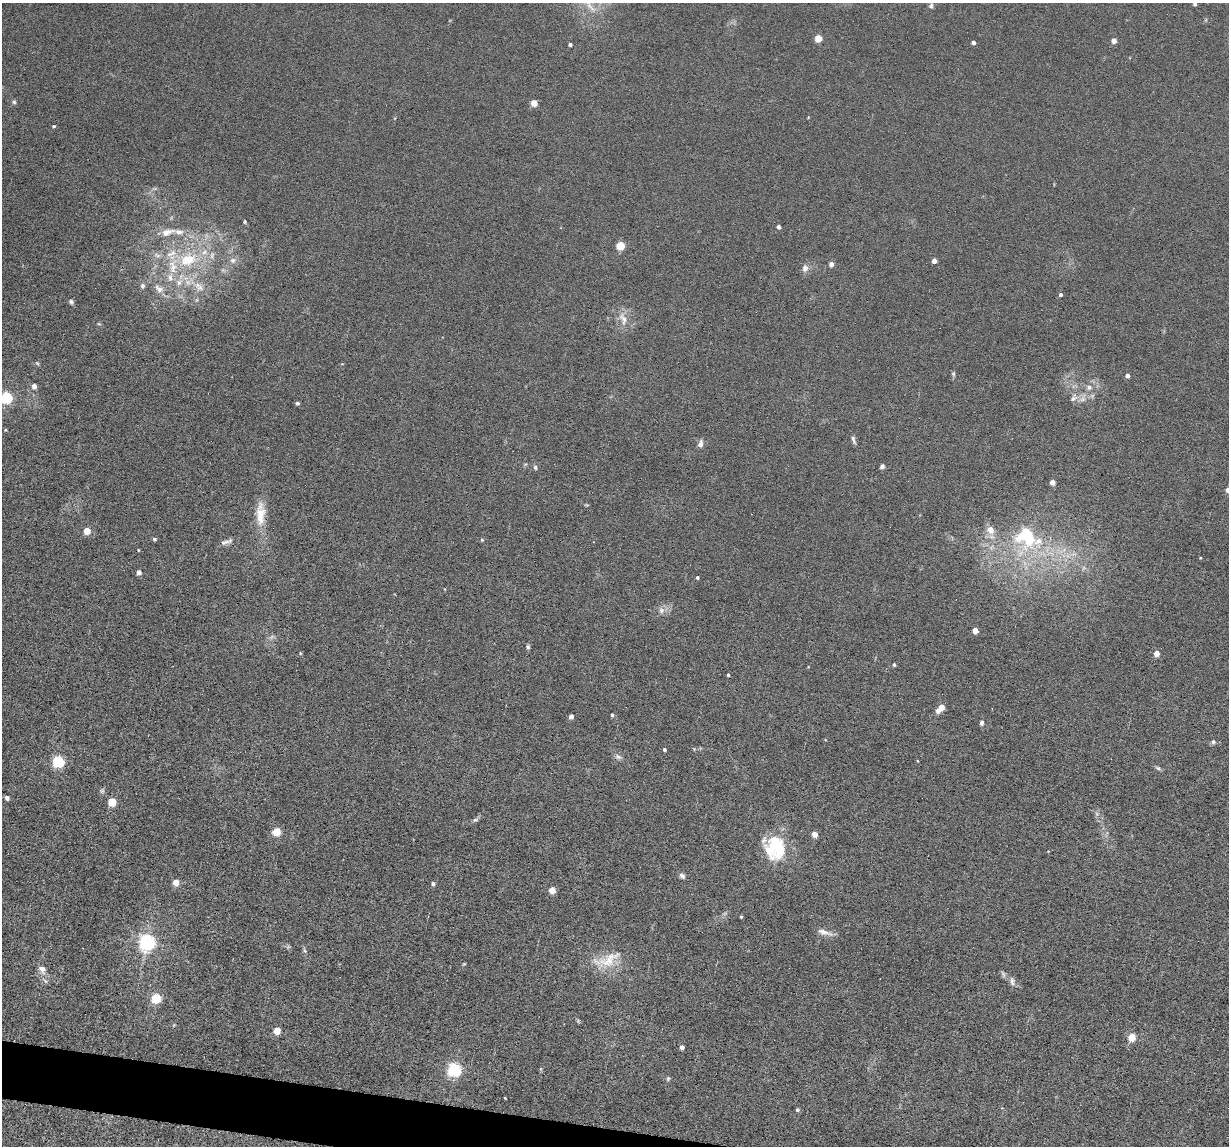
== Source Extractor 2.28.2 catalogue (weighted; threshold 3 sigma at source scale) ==
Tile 7 of 4 x 4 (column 3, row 2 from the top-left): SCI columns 2565-3791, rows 2447-3590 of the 5239 x 4989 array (HDU 1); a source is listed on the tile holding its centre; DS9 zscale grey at full resolution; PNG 1231 x 1148 px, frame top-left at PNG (2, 3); no overlay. Shown black and unused: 2% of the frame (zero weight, under 6 of 12 exposures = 6% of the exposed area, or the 3 px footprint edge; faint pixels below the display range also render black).
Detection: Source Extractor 2.28.2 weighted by HDU 2 'WHT'; one run over the whole footprint, this tile lists its part. Background 0.0129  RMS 0.0037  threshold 0.0153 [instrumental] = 3 sigma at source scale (4.09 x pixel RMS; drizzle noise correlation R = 1.36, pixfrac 0.8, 0.05/0.05 arcsec/px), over >= 5 px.
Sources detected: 107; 2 too faint to see at this stretch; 1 inside a brighter object's white glare — not listed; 6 inside a brighter listed object's ellipse — not listed separately; the other 98 listed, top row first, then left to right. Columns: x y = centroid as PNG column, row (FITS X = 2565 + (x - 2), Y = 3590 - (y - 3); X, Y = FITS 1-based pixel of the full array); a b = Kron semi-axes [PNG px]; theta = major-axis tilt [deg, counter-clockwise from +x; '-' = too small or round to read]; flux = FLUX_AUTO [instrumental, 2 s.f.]
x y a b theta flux
1195 4 4 3 - 0.67
931 5 8 5 82 0.71
818 38 5 4 - 9.1
1114 41 4 4 - 2.4
973 42 4 4 - 1.4
570 45 4 3 - 0.76
14 102 5 5 - 0.59
534 103 5 4 - 5.3
54 126 4 3 - 0.49
245 222 5 4 - 0.41
778 227 4 3 - 1.2
167 232 23 9 18 4
620 245 5 5 - 12
157 255 12 6 -25 1.5
188 260 28 20 16 17
233 260 9 7 24 1.5
934 261 4 4 - 2.1
831 264 4 4 - 1.9
805 268 10 8 77 1.7
170 278 11 9 -82 2.5
179 282 10 8 67 2.1
142 286 7 6 - 0.95
200 287 12 10 -29 2.8
159 289 16 10 -42 3.1
1060 295 4 4 - 0.96
71 302 6 5 - 0.79
623 319 20 10 -69 3.8
99 324 6 3 -18 0.35
37 363 5 4 - 0.42
953 374 6 5 - 0.52
1127 376 4 4 - 1.2
34 386 4 4 - 1.9
1089 387 8 6 -90 1.3
6 397 5 5 - 39
1073 398 13 6 57 1.4
1083 399 9 7 1 1.6
297 403 4 3 - 0.77
5 430 3 3 - 0.32
853 440 11 4 -76 0.92
700 444 7 5 79 1.8
882 466 6 4 44 0.85
535 467 6 5 - 0.68
1052 482 4 4 - 2.6
1228 490 4 4 - 1.9
260 514 35 12 -90 7.3
990 530 12 10 -66 3.1
87 531 5 4 - 6.4
1026 533 27 16 39 15
154 539 4 4 - 0.63
482 540 5 4 - 0.41
226 542 18 5 16 1.5
138 550 3 2 - 0.25
139 572 4 4 - 2
697 578 3 3 - 0.55
661 610 9 8 - 1.7
975 630 4 4 - 4
528 647 6 5 - 0.55
300 653 4 4 - 0.33
1156 653 4 4 - 3.6
894 665 4 3 - 0.65
728 675 3 3 - 0.48
941 707 4 4 - 4.1
938 711 6 5 - 1.3
612 715 4 3 - 0.53
571 717 4 4 - 1.8
982 723 6 5 - 0.81
1213 742 6 5 - 0.75
664 750 4 3 - 0.63
618 757 10 6 -27 1.1
58 761 5 5 - 40
917 761 4 2 - 0.23
1158 768 8 4 -30 0.66
7 798 4 4 - 1.6
112 802 5 5 - 11
475 820 8 4 2 0.6
276 832 5 5 - 13
815 834 4 4 - 4.1
777 846 29 18 -60 17
682 876 7 6 - 1.1
176 882 4 4 - 5.8
433 884 4 4 - 0.9
552 890 4 4 - 6.5
741 917 3 3 - 0.4
824 932 21 7 -18 2.3
147 942 6 6 - 120
304 950 6 4 -70 0.53
607 960 42 17 21 9.3
464 964 5 3 - 0.29
42 969 13 9 -46 2.1
1012 981 13 5 -81 1.2
156 998 5 5 - 23
277 1031 5 4 - 6.1
1132 1037 5 4 - 11
682 1047 4 4 - 1.8
454 1070 5 5 - 76
668 1078 6 5 - 0.51
505 1098 3 2 - 0.26
797 1110 4 4 - 0.66
Isophote crosses this tile's border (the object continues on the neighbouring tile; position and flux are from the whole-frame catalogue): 3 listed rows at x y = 1195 4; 6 397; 1228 490